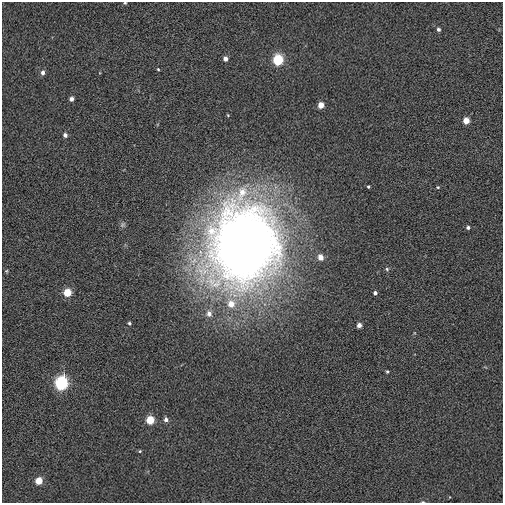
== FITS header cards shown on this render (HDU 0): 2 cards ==
NAXIS1  =                  501 / Axis length
NAXIS2  =                  501 / Axis length

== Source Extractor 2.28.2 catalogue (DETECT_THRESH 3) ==
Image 501 x 501 px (HDU 0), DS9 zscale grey, 1 PNG px = 1 image px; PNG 505 x 505 px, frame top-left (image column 1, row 501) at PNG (2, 2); no overlay
Background 0.0164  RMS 0.27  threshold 0.804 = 3 sigma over >= 5 px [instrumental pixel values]
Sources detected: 30; all 30 listed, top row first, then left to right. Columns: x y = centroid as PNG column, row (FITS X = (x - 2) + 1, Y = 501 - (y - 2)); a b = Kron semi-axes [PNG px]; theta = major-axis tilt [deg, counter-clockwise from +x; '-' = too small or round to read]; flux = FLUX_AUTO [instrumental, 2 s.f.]
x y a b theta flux
125 3 4 4 - 19
438 29 5 4 - 40
225 59 5 4 - 81
278 60 6 6 - 1100
158 69 4 3 - 17
43 72 5 5 - 66
71 99 4 4 - 66
321 105 5 4 - 190
466 120 5 5 - 210
65 135 4 4 - 65
368 187 3 3 - 19
438 187 5 4 - 20
468 227 4 4 - 39
244 245 72 60 78 23000
320 257 6 5 - 150
387 269 5 5 - 27
6 271 4 4 - 19
67 293 5 5 - 430
375 293 4 4 - 46
231 304 8 8 - 240
209 313 8 7 - 99
129 323 4 4 - 27
359 325 4 4 - 88
387 371 4 4 - 21
61 383 7 6 - 2700
166 419 5 5 - 62
150 420 5 5 - 470
140 451 4 4 - 18
39 481 5 5 - 310
423 502 5 3 - 16
At the frame edge (FLAGS 8, measured only in part): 2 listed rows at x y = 125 3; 423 502